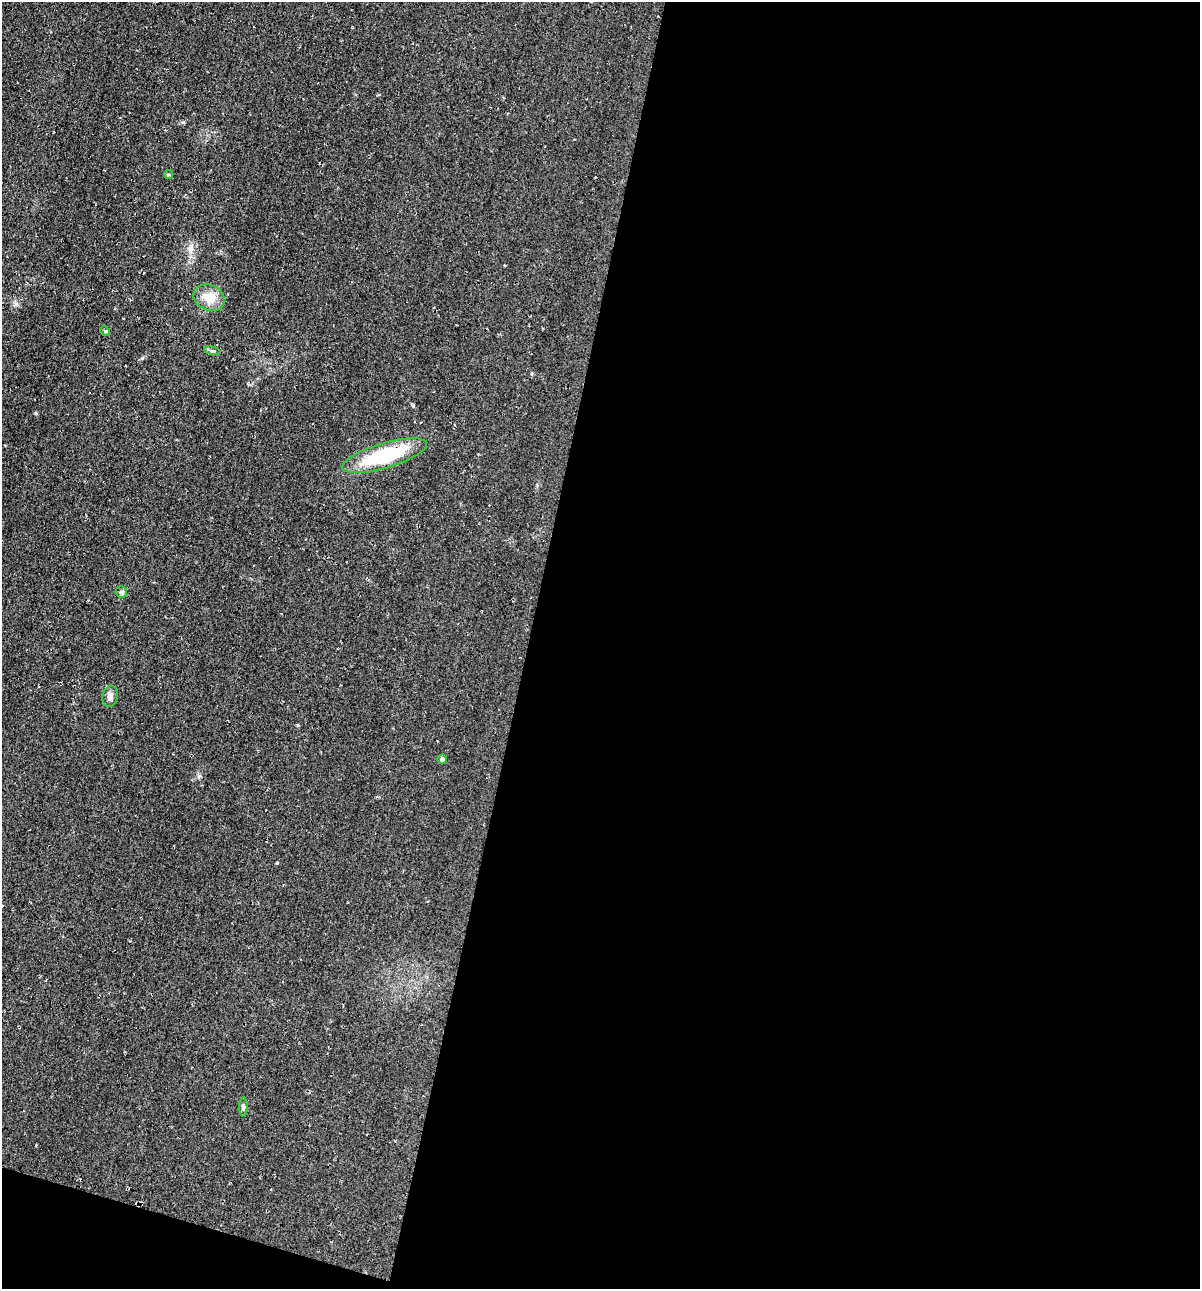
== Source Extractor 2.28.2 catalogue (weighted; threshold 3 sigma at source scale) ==
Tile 16 of 4 x 4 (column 4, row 4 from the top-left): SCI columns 3715-4912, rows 11-1297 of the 5225 x 5189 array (HDU 1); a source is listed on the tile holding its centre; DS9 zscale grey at full resolution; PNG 1202 x 1291 px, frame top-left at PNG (2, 2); each listed source drawn as its Kron ellipse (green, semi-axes under 4 px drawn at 4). Shown black and unused: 58% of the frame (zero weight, under 2 of 3 exposures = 1% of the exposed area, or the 3 px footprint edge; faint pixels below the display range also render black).
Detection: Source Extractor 2.28.2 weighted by HDU 2 'WHT'; one run over the whole footprint, this tile lists its part. Background 0.0842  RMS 0.014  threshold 0.0626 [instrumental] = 3 sigma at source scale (4.5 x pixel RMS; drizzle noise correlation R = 1.50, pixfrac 1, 0.05/0.05 arcsec/px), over >= 5 px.
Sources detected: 10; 1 cosmic-ray / hot-pixel residue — neither listed nor drawn; the other 9 listed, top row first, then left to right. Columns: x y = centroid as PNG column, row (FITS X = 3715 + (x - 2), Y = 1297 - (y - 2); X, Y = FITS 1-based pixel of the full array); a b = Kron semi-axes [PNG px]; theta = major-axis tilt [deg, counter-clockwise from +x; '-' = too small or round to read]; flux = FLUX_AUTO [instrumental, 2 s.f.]
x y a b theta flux
168 175 4 4 - 2.1
209 298 16 12 -23 25
105 331 5 4 - 1.6
212 351 8 4 -9 2.4
384 456 44 12 17 110
121 592 6 5 - 2.6
110 696 11 7 81 5.8
442 759 5 4 - 3.4
243 1107 10 4 90 2.8